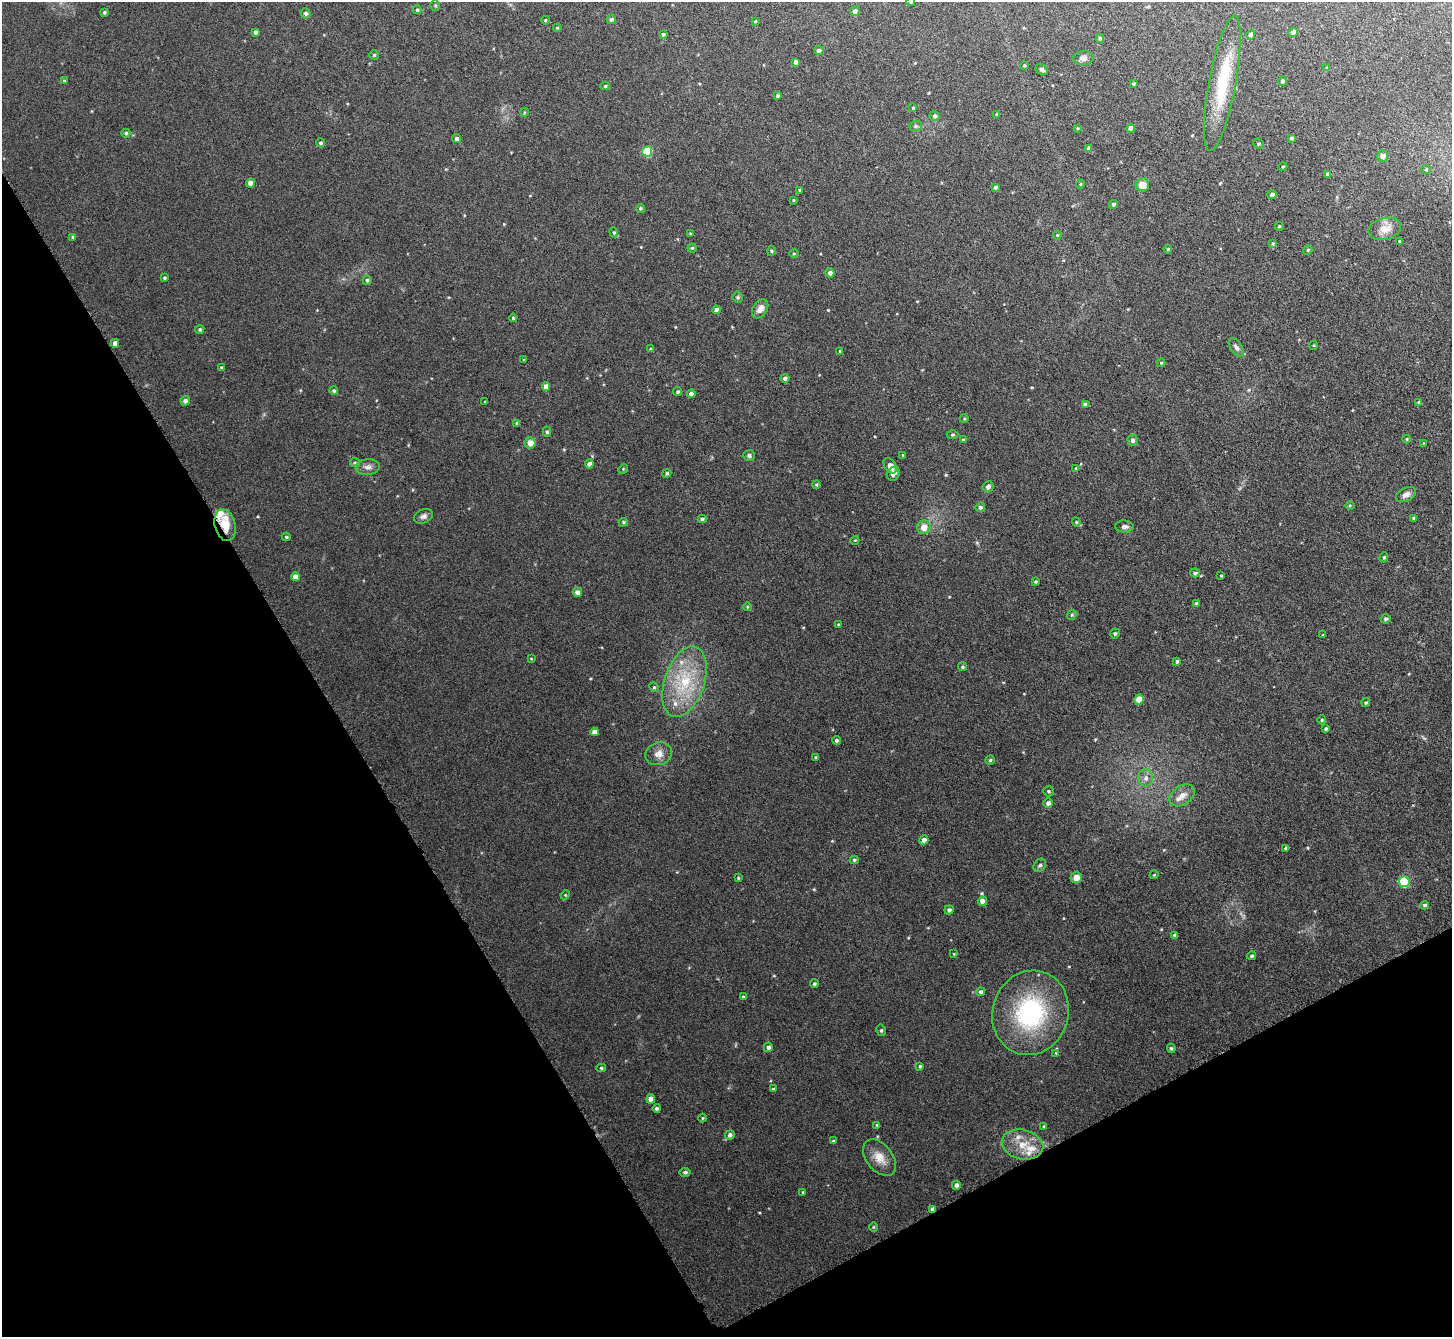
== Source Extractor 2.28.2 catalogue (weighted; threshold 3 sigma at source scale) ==
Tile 14 of 4 x 4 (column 2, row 4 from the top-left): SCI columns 1456-2905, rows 162-1496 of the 5811 x 5802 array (HDU 1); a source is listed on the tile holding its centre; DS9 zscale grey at full resolution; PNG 1454 x 1339 px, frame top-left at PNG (2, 2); each listed source drawn as its Kron ellipse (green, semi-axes under 4 px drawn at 4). Shown black and unused: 29% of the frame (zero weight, under 3 of 6 exposures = <1% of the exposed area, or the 3 px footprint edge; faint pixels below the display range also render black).
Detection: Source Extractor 2.28.2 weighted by HDU 2 'WHT'; one run over the whole footprint, this tile lists its part. Background 0.0513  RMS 0.0047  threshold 0.0191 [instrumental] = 3 sigma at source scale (4.09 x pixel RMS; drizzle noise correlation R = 1.36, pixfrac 0.8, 0.05/0.05 arcsec/px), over >= 5 px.
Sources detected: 206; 8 inside a brighter listed object's ellipse — not listed separately; the other 198 listed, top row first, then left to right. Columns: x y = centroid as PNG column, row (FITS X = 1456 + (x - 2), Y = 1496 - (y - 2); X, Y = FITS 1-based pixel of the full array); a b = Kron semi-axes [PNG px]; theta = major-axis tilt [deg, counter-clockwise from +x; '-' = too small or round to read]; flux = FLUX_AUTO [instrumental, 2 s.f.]
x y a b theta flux
911 2 4 3 - 0.61
435 5 5 4 - 0.58
417 10 4 4 - 0.63
855 11 5 5 - 1.6
104 12 4 4 - 0.67
306 13 5 5 - 1.1
611 19 5 4 - 0.8
546 20 4 3 - 0.34
755 21 4 3 - 0.49
557 28 4 3 - 0.4
255 32 4 3 - 1.1
1293 32 5 4 - 1.8
663 34 3 3 - 0.68
1251 35 4 4 - 1.2
1100 38 4 4 - 0.64
819 50 5 4 - 1.5
374 55 5 5 - 0.63
1083 58 10 7 1 2
796 62 4 4 - 2
1024 65 3 3 - 0.46
1327 68 4 4 - 0.56
1042 69 6 5 - 1.1
64 81 4 3 - 0.57
1282 81 4 4 - 0.98
1222 83 69 13 79 25
1133 84 3 3 - 0.62
605 86 4 4 - 0.66
778 96 3 3 - 0.72
913 108 4 3 - 0.52
524 112 4 3 - 0.35
997 114 3 3 - 0.49
935 116 5 4 - 1
916 126 6 5 - 0.8
1077 128 4 3 - 0.36
1131 128 4 4 - 2.7
126 133 4 4 - 0.68
1291 138 4 3 - 0.75
457 139 4 4 - 1.1
321 143 4 4 - 0.82
1258 144 6 5 - 0.66
1089 149 4 4 - 1.7
647 151 5 5 - 20
1382 156 6 5 - 2.2
1283 167 4 3 - 0.35
1426 169 5 4 - 0.49
1327 174 4 4 - 0.81
251 183 4 4 - 2.5
1080 184 4 4 - 0.43
1142 185 6 6 - 5.1
995 187 3 3 - 0.7
800 190 3 3 - 0.69
1272 195 4 4 - 1.6
793 200 4 4 - 0.41
1113 204 4 4 - 1
640 208 4 4 - 0.67
1279 226 4 3 - 0.46
1385 229 16 11 12 5
614 232 5 4 - 0.56
690 233 3 3 - 0.4
1057 235 4 3 - 0.41
73 237 4 4 - 0.97
1400 241 3 3 - 0.72
1273 243 4 4 - 0.62
692 248 4 4 - 0.56
1168 249 4 4 - 0.48
1308 250 5 4 - 0.43
771 251 5 3 - 0.46
794 253 5 3 - 0.41
830 273 4 4 - 1.7
164 278 4 4 - 0.62
367 280 4 4 - 0.71
738 297 5 5 - 0.66
760 309 10 7 57 2.8
716 310 4 4 - 2.2
513 318 4 4 - 0.53
200 329 5 4 - 0.67
115 343 4 4 - 2.2
1314 345 4 3 - 0.35
1236 347 11 5 -54 1.6
651 349 4 4 - 0.55
840 351 3 3 - 0.42
524 360 4 3 - 0.38
1161 363 4 4 - 0.43
221 367 3 3 - 0.5
785 378 4 4 - 1.1
546 386 4 4 - 3
334 391 4 4 - 0.82
678 392 4 4 - 0.67
691 394 4 4 - 2.3
185 401 4 4 - 1.4
485 402 3 2 - 0.46
1419 402 4 4 - 0.96
1085 404 4 4 - 1.2
964 419 4 3 - 0.36
517 423 4 4 - 0.79
547 432 5 4 - 0.76
952 435 6 4 2 0.55
1407 439 4 4 - 0.43
963 440 4 3 - 0.45
1132 440 5 5 - 1.4
530 443 5 5 - 3.4
1424 443 4 4 - 0.31
749 455 6 5 - 1.1
903 455 4 4 - 0.38
355 463 5 4 - 0.55
589 464 4 4 - 2
890 466 8 5 -57 2.4
368 467 12 7 5 2.1
1076 468 4 4 - 0.57
623 469 5 4 - 0.43
667 473 5 4 - 0.76
893 474 7 6 - 1.4
816 484 4 4 - 0.48
988 487 6 5 - 1.3
1406 494 11 6 26 2.1
1350 505 4 3 - 0.44
980 507 5 5 - 0.97
423 516 10 7 22 1.6
1414 518 3 3 - 0.79
702 519 4 4 - 0.73
623 522 5 4 - 0.57
1076 522 4 4 - 0.49
225 525 16 10 -74 7.5
1124 526 9 6 -2 1.6
924 527 7 6 - 4.3
286 537 4 4 - 0.64
855 540 4 3 - 0.32
1384 557 5 4 - 0.68
1195 573 5 4 - 0.93
1221 575 4 3 - 0.35
295 577 4 4 - 3.1
1035 581 4 3 - 0.54
577 592 5 4 - 1.7
1196 604 4 3 - 0.63
747 607 4 3 - 0.35
1072 615 5 4 - 0.58
1386 619 5 4 - 0.81
838 624 4 3 - 0.4
1115 633 5 4 - 0.7
1323 635 4 3 - 0.34
531 659 3 2 - 0.29
1177 661 4 3 - 0.71
962 667 4 4 - 0.57
684 682 36 20 71 24
654 687 5 4 - 0.59
1139 699 5 5 - 6.2
1366 703 4 4 - 0.58
1322 720 4 4 - 0.55
1326 729 3 3 - 0.74
594 732 4 4 - 2.3
836 740 4 4 - 0.82
659 754 14 11 18 3.5
816 757 4 4 - 0.64
990 760 4 4 - 0.62
1146 778 8 7 - 2.1
1049 791 5 5 - 0.67
1182 795 14 9 34 3.6
1048 803 5 5 - 1.6
924 840 4 4 - 2.2
1286 848 4 3 - 0.96
854 860 4 4 - 0.68
1040 865 7 5 55 0.99
1154 875 4 3 - 0.39
1076 877 5 5 - 4
738 878 3 3 - 0.38
1404 882 5 5 - 31
565 895 5 4 - 0.39
982 901 4 4 - 3.1
1425 905 4 4 - 0.78
949 910 4 4 - 1.1
1175 935 4 4 - 1.1
954 954 4 3 - 0.34
1252 956 4 4 - 0.67
814 984 4 4 - 0.81
981 992 5 4 - 1
743 997 4 3 - 0.69
1030 1013 43 38 72 51
881 1030 6 4 -78 0.77
768 1047 5 4 - 1.3
1171 1048 5 4 - 0.71
1056 1053 4 4 - 0.36
920 1066 4 3 - 0.55
601 1068 5 4 - 0.64
773 1089 4 4 - 0.52
651 1099 4 4 - 2.9
657 1108 4 4 - 0.7
702 1118 4 3 - 0.35
877 1125 4 4 - 0.51
1044 1126 4 3 - 0.54
730 1135 5 4 - 1.5
833 1141 4 3 - 0.45
1022 1145 21 15 -11 8.9
879 1158 21 13 -52 5.7
685 1172 5 4 - 0.81
956 1185 4 4 - 1.5
803 1192 4 3 - 0.41
933 1209 4 3 - 1.8
873 1227 5 3 - 0.38
Overlapping masked pixels (flux is a lower limit): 2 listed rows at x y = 225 525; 933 1209
Isophote crosses this tile's border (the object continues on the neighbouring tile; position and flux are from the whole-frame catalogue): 1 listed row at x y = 911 2